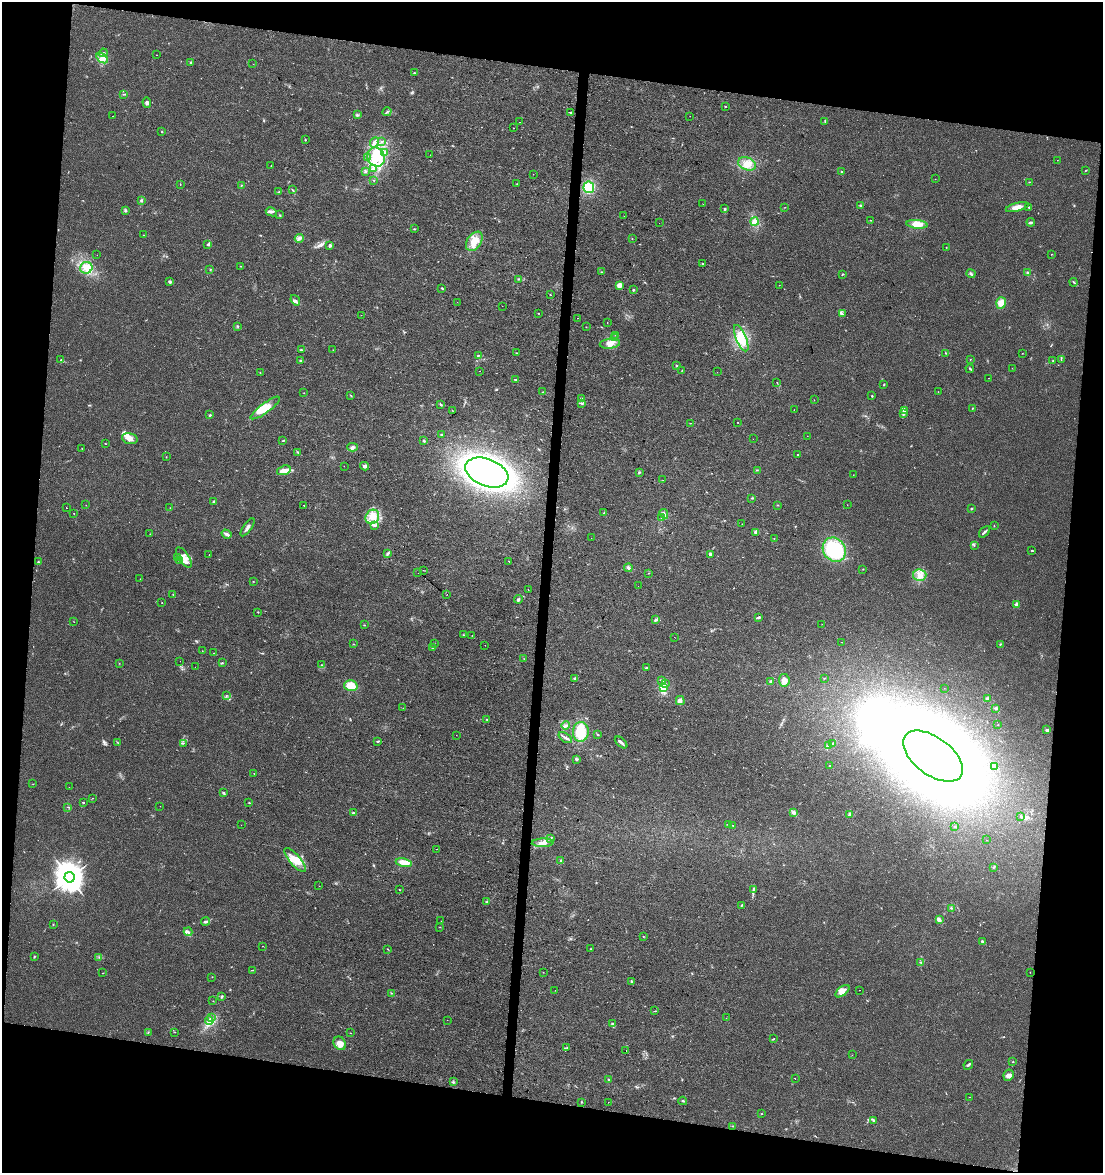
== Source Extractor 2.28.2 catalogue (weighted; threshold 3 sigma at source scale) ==
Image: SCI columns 285-4688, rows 1-4684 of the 4915 x 4692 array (HDU 1 of 3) = the unmasked area's bounding box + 8 px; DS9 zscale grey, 4 x 4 block average (1 PNG px = mean of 4 x 4 image px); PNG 1105 x 1175 px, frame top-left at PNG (2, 2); each listed source drawn as its Kron ellipse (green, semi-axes under 4 px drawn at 4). Shown black and unused: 19% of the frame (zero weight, under 2 of 3 exposures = <1% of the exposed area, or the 3 px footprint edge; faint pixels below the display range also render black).
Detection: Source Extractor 2.28.2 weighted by HDU 2 'WHT'. Background 0.0211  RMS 0.0045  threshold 0.0201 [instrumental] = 3 sigma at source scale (4.5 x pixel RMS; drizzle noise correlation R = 1.50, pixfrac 1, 0.0396/0.0396 arcsec/px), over >= 5 px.
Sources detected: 398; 2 too faint to see at this stretch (4 x 4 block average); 3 inside a brighter object's white glare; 9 cosmic-ray / hot-pixel residue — neither listed nor drawn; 10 coinciding with a brighter row at this scale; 24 inside a brighter listed object's ellipse — not listed separately; the other 350 listed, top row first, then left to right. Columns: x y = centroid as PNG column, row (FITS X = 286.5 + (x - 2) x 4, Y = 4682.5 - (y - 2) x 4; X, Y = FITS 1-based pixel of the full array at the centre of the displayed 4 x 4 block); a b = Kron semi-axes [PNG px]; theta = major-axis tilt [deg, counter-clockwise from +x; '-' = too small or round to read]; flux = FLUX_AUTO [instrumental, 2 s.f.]
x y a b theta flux
103 53 4 2 - 3
157 55 2 2 - 0.75
102 58 6 4 -32 14
191 62 3 2 - 2.2
253 64 2 2 - 0.46
414 73 2 2 - 2
124 94 3 2 - 1.6
147 103 5 3 - 5.2
725 106 2 2 - 1.5
387 112 4 2 - 3.3
570 112 2 2 - 1.1
357 115 3 2 - 3.2
112 116 2 2 - 0.42
690 116 2 2 - 0.72
825 121 3 2 - 1.6
519 122 2 2 - 1.8
513 128 2 2 - 2
162 132 2 2 - 1.7
305 140 3 2 - 2.2
374 142 5 3 - 8.1
382 142 3 2 - 2.1
384 152 4 3 - 4.8
430 155 2 2 - 0.67
376 157 10 8 -60 49
367 158 2 2 - 1.6
1057 160 2 2 - 0.51
747 164 9 6 -22 23
271 166 2 2 - 1.6
373 168 4 2 - 3.8
1086 170 3 2 - 1.4
365 172 2 2 - 2.1
841 172 2 2 - 1.8
533 174 2 2 - 0.82
935 179 2 2 - 0.73
373 180 2 2 - 1.2
1029 182 2 2 - 0.95
180 184 2 2 - 0.85
517 184 2 2 - 0.87
241 185 2 2 - 1.7
589 187 6 5 - 69
292 190 2 2 - 1.1
278 192 4 2 - 2.8
142 200 3 3 - 2.9
703 204 2 2 - 1.3
861 206 3 2 - 2.3
785 207 2 2 - 0.92
1017 207 12 4 14 20
1029 207 3 2 - 1.6
725 209 3 2 - 3
126 210 3 3 - 3.3
271 212 6 3 -28 6.7
280 215 3 2 - 1.9
624 216 2 2 - 0.34
870 220 2 2 - 0.8
754 222 4 3 - 7.6
1031 222 4 2 - 3.2
659 223 2 2 - 0.48
917 224 10 4 -6 31
414 229 3 2 - 1.9
144 235 2 2 - 1.1
299 238 5 3 - 6.7
632 239 2 2 - 0.87
474 241 11 7 54 39
208 244 3 3 - 3.8
330 246 4 3 - 4.6
946 247 2 2 - 0.95
1051 254 2 2 - 0.72
97 255 2 2 - 0.41
702 264 2 2 - 1.2
240 266 2 2 - 0.99
86 268 6 6 - 18
210 270 2 2 - 1
601 272 2 2 - 1.2
1028 273 3 2 - 2.6
842 274 3 2 - 1.4
971 274 4 2 - 3.9
518 279 2 2 - 1.3
170 282 3 2 - 4.4
1074 282 4 2 - 2.5
619 285 4 3 - 17
779 285 2 2 - 0.74
442 288 2 2 - 2.8
633 289 3 2 - 2.3
550 295 2 2 - 2.1
295 300 6 2 -52 3.8
457 302 2 2 - 0.75
1001 303 6 5 - 22
502 306 2 2 - 0.42
538 313 2 2 - 0.94
842 314 2 2 - 2.3
361 315 2 2 - 0.68
577 318 2 2 - 3.5
607 323 2 2 - 0.83
238 327 3 2 - 1.8
586 327 2 2 - 0.68
616 335 2 2 - 0.56
614 338 2 2 - 1.2
741 338 14 5 -67 44
610 344 10 5 8 18
301 350 2 2 - 1.7
333 350 2 2 - 0.69
516 353 2 2 - 1.1
946 353 2 2 - 1.7
1022 353 2 2 - 0.67
478 355 2 2 - 2
970 359 2 2 - 1.3
61 360 2 2 - 1.6
300 360 2 2 - 2.9
1061 360 2 2 - 1.6
1053 361 2 2 - 1.1
676 366 2 2 - 1.4
1012 368 2 2 - 0.6
970 369 4 2 - 3
682 370 2 2 - 0.72
480 371 2 2 - 0.52
260 372 2 2 - 0.99
717 372 2 2 - 0.54
989 378 2 2 - 2.1
515 379 2 2 - 2.8
777 382 2 2 - 0.76
884 385 2 2 - 1.8
543 392 2 2 - 1.1
938 392 2 2 - 0.55
304 393 2 2 - 0.53
351 395 2 2 - 0.94
872 396 2 2 - 2.2
582 399 4 3 - 5.2
814 400 2 2 - 0.53
581 403 3 2 - 2.9
441 404 4 2 - 2.4
265 408 18 5 36 40
972 408 2 2 - 2.3
452 410 2 2 - 0.65
794 410 2 2 - 1.1
905 411 4 2 - 3.8
903 414 3 2 - 3.8
210 415 2 2 - 2.7
737 422 2 2 - 0.8
690 423 2 2 - 0.99
441 435 2 2 - 2.9
807 436 2 2 - 0.52
130 439 8 5 -16 17
753 439 2 2 - 0.73
424 440 3 2 - 3.2
283 441 3 2 - 1.8
105 443 2 2 - 1
353 447 5 3 - 5.7
82 448 2 2 - 1
298 452 3 2 - 2.3
798 455 3 2 - 1.9
166 457 2 2 - 0.79
344 466 2 2 - 0.77
365 466 4 3 - 6.9
284 470 7 4 17 19
757 470 2 2 - 1.3
487 472 22 13 -21 1500
639 472 3 2 - 2.4
853 475 2 2 - 0.68
663 480 2 2 - 0.35
752 498 3 2 - 2.2
214 502 3 3 - 3.4
86 505 2 2 - 0.55
303 505 2 2 - 1
777 505 2 2 - 1.1
847 505 2 2 - 0.46
66 508 2 2 - 2.1
170 508 2 2 - 0.76
971 509 2 2 - 3
74 513 2 2 - 1.3
604 513 3 2 - 2.1
664 514 5 2 - 7.9
372 517 7 6 - 24
662 518 2 2 - 2.2
742 524 2 2 - 1.2
374 525 3 3 - 3.8
994 526 2 2 - 1.1
248 527 10 2 56 8.8
755 532 4 3 - 4.3
985 532 7 2 45 4.4
150 534 2 2 - 2.3
226 534 5 2 - 8.6
591 538 2 2 - 0.59
774 538 2 2 - 0.69
974 545 2 2 - 0.79
834 550 13 11 -53 210
1032 550 3 2 - 1.7
388 554 4 2 - 5.1
209 555 2 2 - 2
711 555 4 3 - 6.3
177 557 2 2 - 1.9
184 558 12 5 -56 19
179 561 3 2 - 1.6
38 562 2 2 - 2.4
509 562 2 2 - 0.91
628 568 4 3 - 5.3
863 569 2 2 - 0.91
423 570 2 2 - 0.7
418 573 2 2 - 0.46
648 573 2 2 - 0.72
920 575 7 5 -13 17
140 579 2 2 - 0.7
253 581 2 2 - 0.95
638 586 2 2 - 1.1
528 590 2 2 - 9.6
447 594 2 2 - 0.62
173 595 2 2 - 2
518 599 4 3 - 4.2
162 603 2 2 - 17
1016 605 2 2 - 43
258 612 2 2 - 1.3
758 617 4 2 - 5.5
656 620 3 3 - 4.1
74 622 2 2 - 0.68
822 624 2 2 - 0.53
364 625 2 2 - 1.3
463 635 2 2 - 1.5
472 635 2 2 - 0.64
674 637 2 2 - 0.9
842 642 2 2 - 1.9
353 644 2 2 - 1.3
435 644 2 2 - 1
1000 644 2 2 - 1.5
485 645 2 2 - 0.61
432 647 4 2 - 4.3
202 651 2 2 - 0.65
213 653 2 2 - 0.9
524 659 2 2 - 1
180 661 2 2 - 0.51
119 663 2 2 - 0.7
222 663 2 2 - 0.91
322 665 3 2 - 2.2
195 667 2 2 - 0.42
646 668 3 2 - 2.4
575 678 4 2 - 3.2
824 678 2 2 - 1.1
662 680 3 2 - 2.8
784 680 6 5 - 17
770 681 3 2 - 2.3
666 684 2 2 - 1.8
351 686 7 5 -15 36
664 687 4 3 - 8.5
944 688 2 2 - 0.31
226 696 2 2 - 1.8
987 699 3 2 - 3.6
680 700 5 4 - 7
403 708 2 2 - 0.94
996 708 2 2 - 4.6
486 719 2 2 - 1.1
998 725 2 2 - 0.69
566 726 4 2 - 4.4
1047 730 3 2 - 6.1
581 732 10 8 87 60
456 735 2 2 - 0.43
598 735 2 2 - 1.8
565 738 7 2 -35 7.3
378 741 3 2 - 2.2
621 742 7 2 -42 7.7
118 743 3 2 - 1.3
183 743 2 2 - 1.3
833 743 2 2 - 1.5
829 745 2 2 - 4.9
933 756 34 19 -37 3300
576 759 3 2 - 4.2
830 765 2 2 - 0.98
995 767 3 2 - 2.1
254 773 2 2 - 0.7
33 784 2 2 - 0.74
69 787 2 2 - 0.52
224 792 2 2 - 1.9
93 798 2 2 - 0.85
83 802 3 2 - 1.8
249 803 3 2 - 1.6
160 806 2 2 - 4.6
68 807 2 2 - 0.98
794 812 4 3 - 6.2
353 813 3 2 - 2.3
850 814 2 2 - 34
1021 817 3 2 - 2.1
728 824 2 2 - 4.8
241 825 2 2 - 0.48
733 825 2 2 - 1
955 827 2 2 - 6.7
551 839 3 2 - 2.7
987 840 2 2 - 0.52
543 843 11 3 2 13
437 849 2 2 - 1.3
295 860 15 5 -49 32
561 860 3 2 - 2.2
404 863 8 4 -11 20
993 868 2 2 - 0.87
69 877 5 5 - 4900
319 886 2 2 - 0.78
399 889 2 2 - 1
753 890 4 2 - 3
487 902 3 2 - 1.4
741 905 3 2 - 1.6
952 908 3 2 - 1.6
939 920 4 3 - 5
206 921 4 2 - 5.1
441 921 2 2 - 2.9
53 925 2 2 - 0.99
440 927 2 2 - 0.86
188 932 4 3 - 5.9
643 937 2 2 - 1
982 941 2 2 - 4.3
263 946 2 2 - 0.85
388 949 2 2 - 0.96
590 949 2 2 - 1
34 957 2 2 - 2
99 957 2 2 - 1.3
920 962 2 2 - 1.5
252 970 2 2 - 0.85
543 972 2 2 - 0.72
1030 972 2 2 - 0.86
103 973 2 2 - 1
212 977 2 2 - 0.77
631 982 2 2 - 0.73
555 990 2 2 - 1.7
859 990 2 2 - 1.2
842 991 8 4 38 15
391 993 2 2 - 0.8
222 996 2 2 - 1.9
213 1001 2 2 - 0.78
655 1011 2 2 - 1.3
211 1018 3 2 - 3
726 1018 2 2 - 0.35
447 1020 2 2 - 0.81
209 1021 4 3 - 6.9
612 1023 3 2 - 1.9
148 1032 2 2 - 0.86
175 1032 2 2 - 0.7
350 1033 2 2 - 0.82
773 1039 4 2 - 1.6
340 1043 7 5 -57 22
567 1047 2 2 - 0.81
626 1051 2 2 - 0.84
852 1055 2 2 - 0.56
1013 1062 2 2 - 1.7
968 1065 5 2 - 4.5
1009 1075 6 5 - 8.5
795 1079 2 2 - 1.4
609 1080 2 2 - 1.8
453 1082 2 2 - 1.5
969 1097 2 2 - 0.8
683 1101 4 2 - 3.4
581 1102 3 2 - 1.6
608 1102 2 2 - 0.68
762 1114 2 2 - 0.96
874 1120 2 2 - 1.6
733 1126 3 2 - 2.5
Diffuse or blended objects may show on this block-average render without a row.